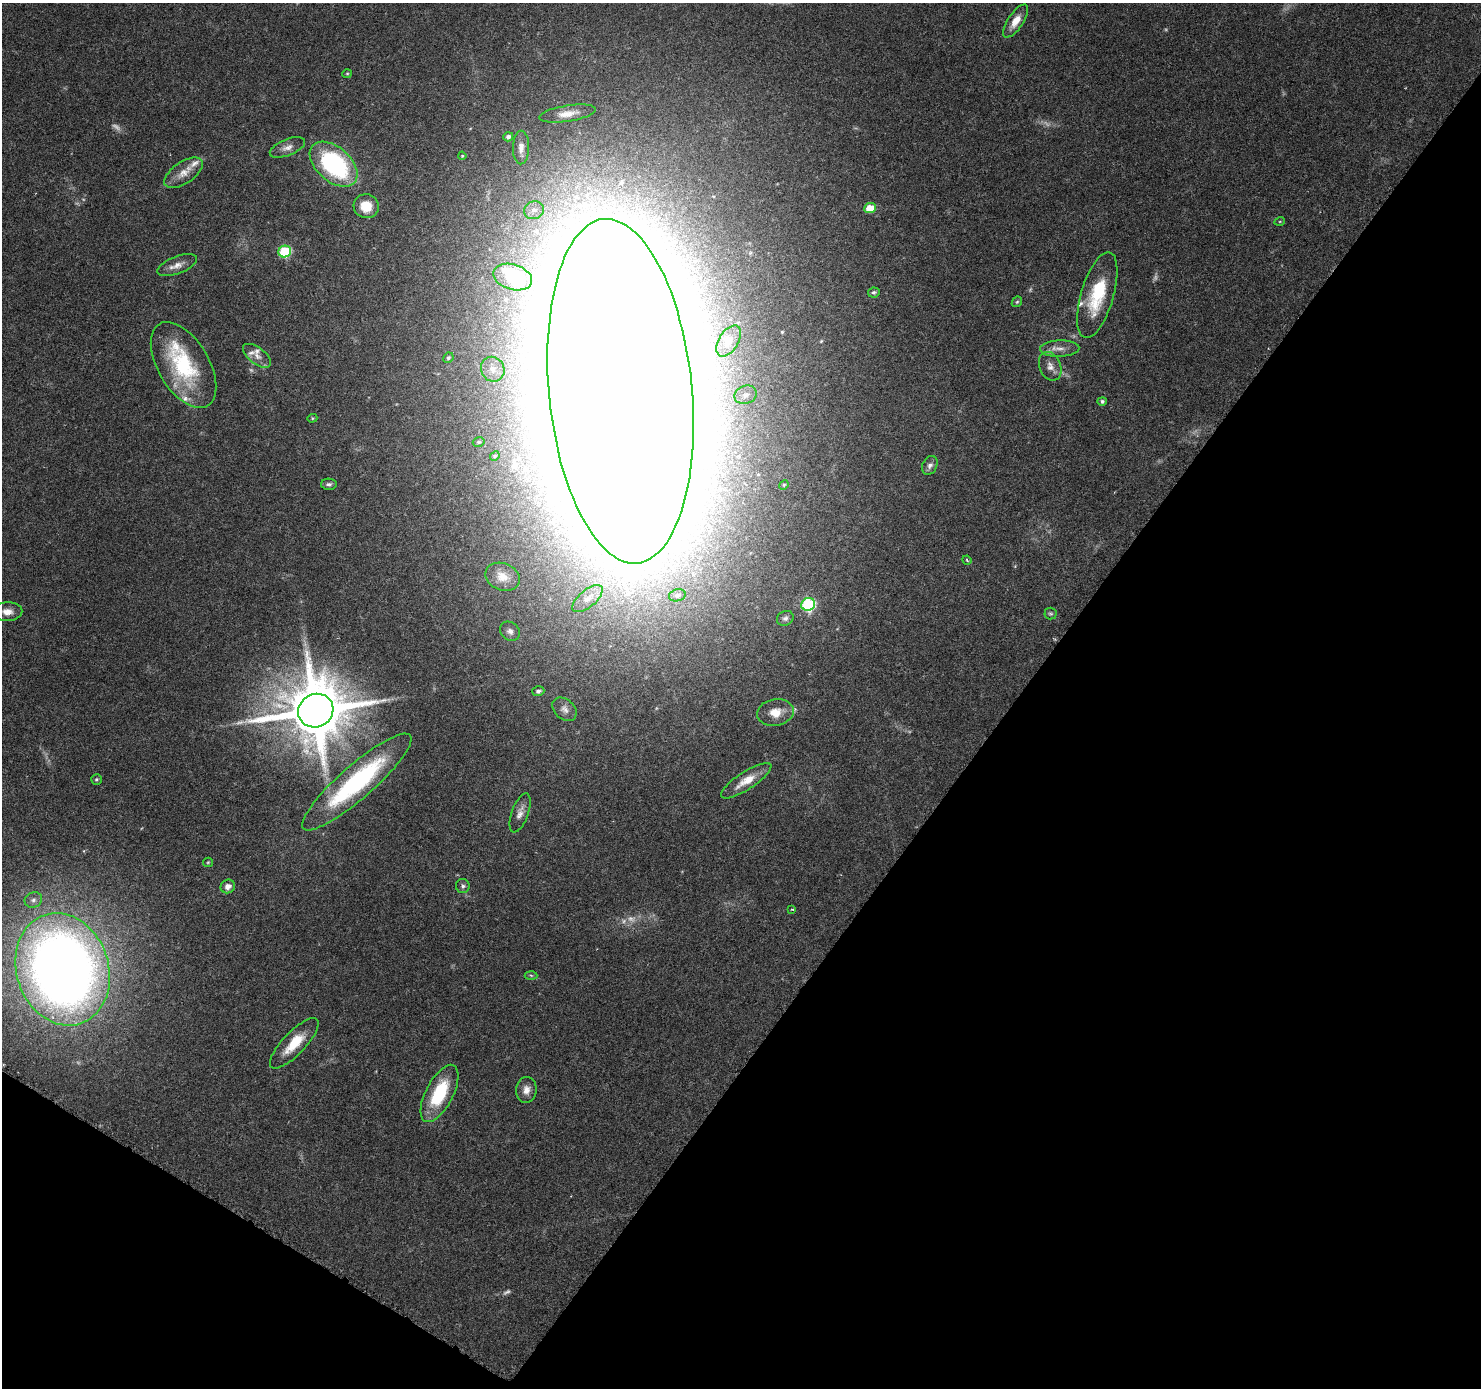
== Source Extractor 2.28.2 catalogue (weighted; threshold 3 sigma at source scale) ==
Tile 15 of 4 x 4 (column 3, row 4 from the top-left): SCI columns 2974-4452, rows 258-1643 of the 5937 x 5994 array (HDU 1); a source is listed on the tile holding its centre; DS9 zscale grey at full resolution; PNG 1483 x 1390 px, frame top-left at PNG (2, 3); each listed source drawn as its Kron ellipse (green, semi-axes under 4 px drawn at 4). Shown black and unused: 35% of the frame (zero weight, under 3 of 6 exposures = <1% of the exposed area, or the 3 px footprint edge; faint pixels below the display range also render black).
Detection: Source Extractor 2.28.2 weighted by HDU 2 'WHT'; one run over the whole footprint, this tile lists its part. Background 0.0521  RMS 0.0025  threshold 0.0104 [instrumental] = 3 sigma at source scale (4.09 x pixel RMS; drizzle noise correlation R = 1.36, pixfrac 0.8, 0.0396/0.0396 arcsec/px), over >= 5 px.
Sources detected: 79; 9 too faint to see at this stretch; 1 inside a brighter object's white glare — neither listed nor drawn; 7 inside a brighter listed object's ellipse — not listed separately; the other 62 listed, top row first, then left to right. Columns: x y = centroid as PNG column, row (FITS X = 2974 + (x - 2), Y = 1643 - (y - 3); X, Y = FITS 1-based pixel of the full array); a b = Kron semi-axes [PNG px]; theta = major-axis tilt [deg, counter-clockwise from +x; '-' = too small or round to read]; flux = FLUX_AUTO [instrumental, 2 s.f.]
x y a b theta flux
1016 21 19 8 56 3.1
347 74 5 4 - 0.27
568 114 28 8 9 2.7
508 137 5 4 - 0.74
287 147 19 8 22 1.8
521 147 17 8 89 1.7
462 156 4 3 - 0.23
334 164 28 17 -41 36
183 173 22 11 34 3.1
366 206 13 12 - 4.9
870 208 6 5 - 4.9
534 210 10 8 19 1.7
1280 221 5 3 - 0.22
285 252 6 6 - 22
177 265 21 8 21 2.2
513 277 20 12 -17 9.3
874 292 5 5 - 0.55
1097 295 44 16 73 14
1017 302 6 4 44 0.33
729 341 17 10 57 2.4
1060 348 20 8 2 2.2
257 356 16 8 -37 1.8
448 358 5 5 - 0.39
183 365 47 25 -59 23
1050 366 15 10 -67 2
493 369 12 11 - 2.5
620 391 173 71 -84 6100
746 395 11 9 22 2.1
1102 401 5 4 - 0.52
312 418 5 4 - 0.28
479 442 6 4 16 0.43
495 456 5 4 - 0.29
930 465 10 7 64 1
329 484 8 5 -2 0.71
784 485 5 4 - 0.3
967 560 4 3 - 0.27
502 577 18 13 -21 3.5
677 595 8 6 16 0.83
588 599 18 8 40 2.1
808 604 7 6 - 34
7 612 15 9 2 2.2
1051 614 6 6 - 0.41
785 618 8 7 - 0.82
510 631 11 9 -40 1.1
538 691 6 5 - 0.68
564 709 13 10 -42 1.4
316 711 18 16 29 2200
775 712 18 13 10 3.7
96 779 5 5 - 0.39
746 781 29 9 33 4.2
357 782 71 17 41 35
520 813 21 8 70 1.8
208 862 5 4 - 0.27
228 886 7 6 - 1.4
463 886 7 7 - 0.64
33 900 9 7 20 1
792 909 3 2 - 0.32
63 969 57 46 -71 290
531 975 6 4 -3 0.37
294 1043 33 11 46 6.3
526 1090 13 10 82 1.9
439 1093 31 13 63 14
Isophote crosses this tile's border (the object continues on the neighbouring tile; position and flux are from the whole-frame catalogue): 1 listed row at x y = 620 391